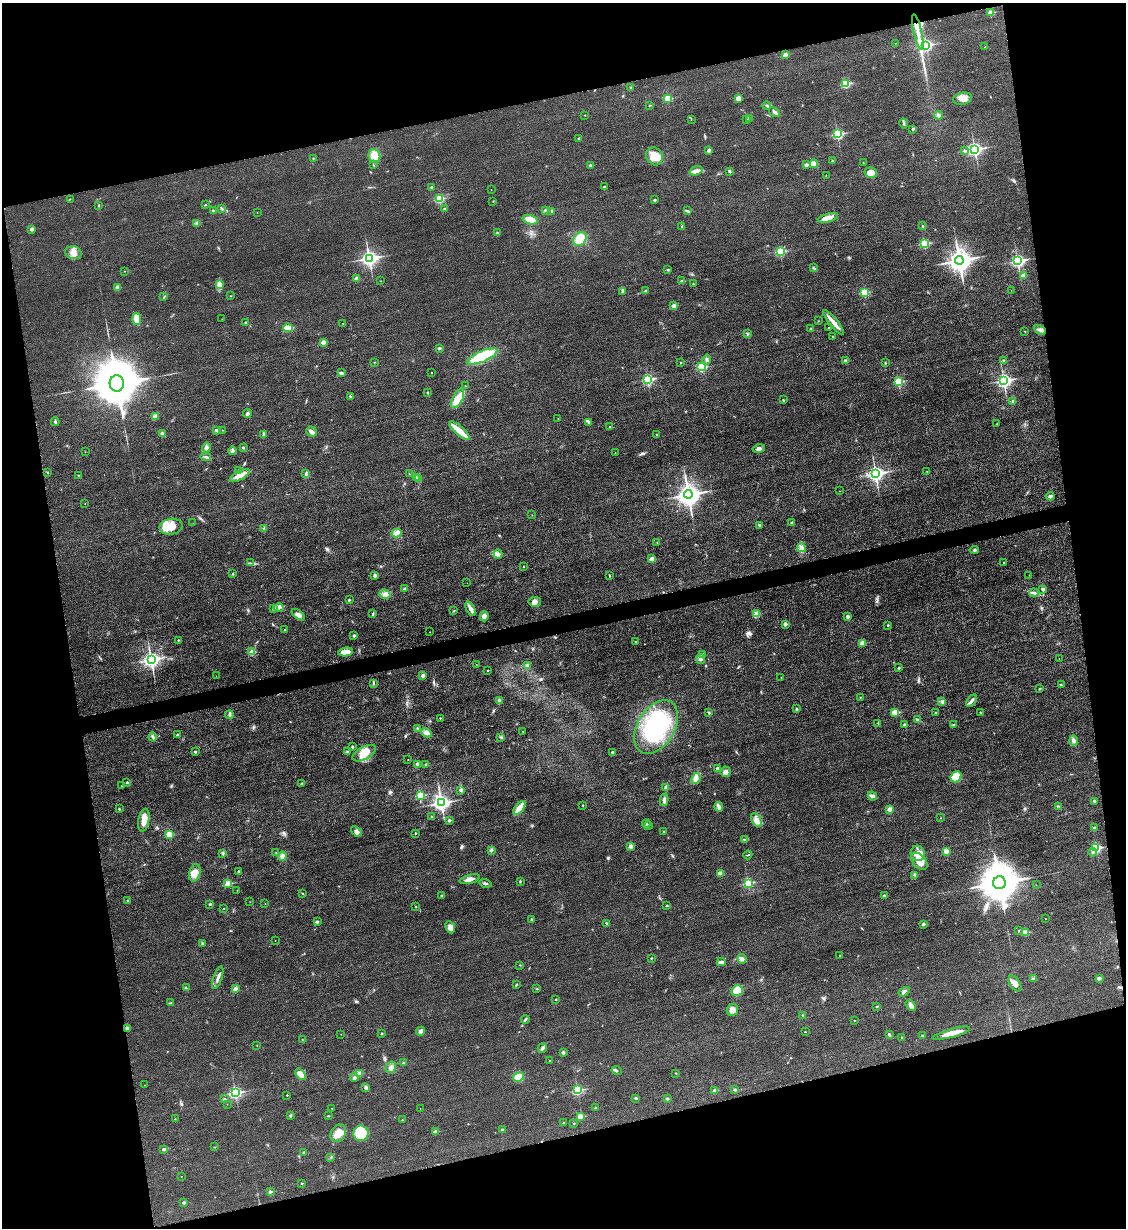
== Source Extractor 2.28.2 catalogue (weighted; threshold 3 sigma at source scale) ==
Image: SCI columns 152-4647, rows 17-4918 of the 4919 x 4934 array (HDU 1 of 3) = the unmasked area's bounding box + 8 px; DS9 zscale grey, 4 x 4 block average (1 PNG px = mean of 4 x 4 image px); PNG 1128 x 1230 px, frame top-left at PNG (2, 3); each listed source drawn as its Kron ellipse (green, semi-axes under 4 px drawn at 4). Shown black and unused: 27% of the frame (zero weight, under 3 of 4 exposures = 2% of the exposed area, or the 3 px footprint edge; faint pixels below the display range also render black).
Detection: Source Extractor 2.28.2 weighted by HDU 2 'WHT'. Background 0.0153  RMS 0.0057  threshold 0.0258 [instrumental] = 3 sigma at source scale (4.5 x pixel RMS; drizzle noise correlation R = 1.50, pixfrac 1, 0.05/0.05 arcsec/px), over >= 5 px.
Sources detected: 414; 1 inside a brighter object's white glare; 1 cosmic-ray / hot-pixel residue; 1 long thin detection or spike segment (spike, bleed or trail) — neither listed nor drawn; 11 inside a brighter listed object's ellipse — not listed separately; the other 400 listed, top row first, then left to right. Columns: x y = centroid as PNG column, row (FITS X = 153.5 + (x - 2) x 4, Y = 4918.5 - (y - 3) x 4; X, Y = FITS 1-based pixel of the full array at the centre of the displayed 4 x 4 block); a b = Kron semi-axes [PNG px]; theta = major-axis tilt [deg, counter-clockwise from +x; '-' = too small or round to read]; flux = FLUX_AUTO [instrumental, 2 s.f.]
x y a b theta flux
991 12 2 2 - 58
918 32 18 3 -77 34
895 43 2 2 - 1.1
926 45 4 2 - 430
985 47 2 2 - 2.4
785 55 2 2 - 42
845 84 2 2 - 230
631 88 3 2 - 3.6
738 98 4 3 - 17
668 99 2 2 - 110
963 99 9 6 11 27
649 105 2 2 - 1.6
767 106 4 2 - 3.8
775 112 6 3 -37 9.3
585 115 2 2 - 1.3
938 115 4 3 - 8
749 118 2 2 - 2.2
691 120 2 2 - 0.81
746 120 2 2 - 1.7
904 123 5 2 - 5.2
913 129 3 2 - 3.4
838 134 3 2 - 360
579 138 3 2 - 2.9
975 149 3 2 - 790
709 150 4 3 - 6.4
964 151 3 2 - 3.9
374 156 7 6 - 38
654 156 9 8 - 45
313 158 2 2 - 1.8
832 161 2 2 - 7.2
863 162 2 2 - 1.3
814 164 4 3 - 35
373 165 3 2 - 1.8
590 165 2 2 - 10
806 165 3 3 - 6
696 171 7 3 17 18
729 171 4 2 - 2.8
871 173 6 5 - 26
826 176 2 2 - 0.66
431 187 2 2 - 12
604 187 3 2 - 3.6
491 190 2 2 - 1.3
70 199 2 2 - 1
439 199 2 2 - 200
655 200 2 2 - 10
493 201 2 2 - 1.2
98 205 2 2 - 2
205 205 2 2 - 1.4
444 208 2 2 - 2.5
222 209 2 2 - 2.9
545 210 2 2 - 2.1
213 211 2 2 - 3.1
552 211 3 2 - 2.8
687 211 3 2 - 3.9
257 212 2 2 - 0.82
828 218 10 4 14 28
530 220 7 4 -17 33
197 223 2 2 - 2.5
923 226 2 2 - 5.2
682 227 2 2 - 1.3
32 229 2 2 - 26
497 233 3 2 - 3.2
580 239 8 6 51 72
924 243 2 2 - 250
780 251 2 2 - 250
73 253 8 6 -16 25
369 258 3 3 - 1200
959 260 4 4 - 3300
1018 261 3 2 - 650
814 268 3 2 - 3.1
668 269 3 2 - 3.1
125 271 2 2 - 2.2
1023 276 2 2 - 41
356 278 2 2 - 27
380 281 2 2 - 0.98
682 281 2 2 - 15
693 284 2 2 - 4.2
219 285 4 3 - 7.5
117 287 2 2 - 35
1011 290 2 2 - 0.66
645 291 3 2 - 4.5
622 292 2 2 - 3.1
864 292 2 2 - 200
164 296 3 2 - 2.8
230 296 2 2 - 1.5
674 306 2 2 - 36
137 319 6 4 -86 41
222 319 2 2 - 0.66
818 321 2 2 - 0.78
246 322 2 2 - 12
834 322 16 3 -51 25
343 324 2 2 - 1.8
829 327 2 2 - 2.3
288 328 5 3 - 47
811 329 3 2 - 2.2
1040 330 6 3 -26 12
1025 331 2 2 - 1.1
747 334 2 2 - 2.2
832 336 2 2 - 3.1
323 342 2 2 - 38
439 348 2 2 - 8.1
482 356 16 5 23 180
707 360 5 2 - 5.4
1004 360 2 2 - 8.1
845 361 2 2 - 16
681 362 2 2 - 2.7
374 363 2 2 - 1.4
885 363 2 2 - 2.5
701 367 4 4 - 100
431 372 2 2 - 1.6
341 373 3 2 - 7.4
648 379 3 2 - 380
1004 380 3 3 - 970
899 381 2 2 - 220
117 383 8 7 - 25000
465 386 2 2 - 1.9
427 392 2 2 - 1.8
350 397 3 2 - 2.6
458 399 10 5 63 56
783 400 3 2 - 2
1013 401 4 3 - 5.1
247 414 4 3 - 7.5
155 416 4 3 - 6.4
558 418 2 2 - 1.3
55 422 4 2 - 5.3
588 422 4 2 - 5.1
997 424 2 2 - 2.9
610 427 2 2 - 4.6
216 430 3 2 - 5.5
222 430 2 2 - 0.98
459 431 13 4 -41 45
311 432 5 4 - 11
162 434 3 3 - 6.4
263 434 4 2 - 4.6
657 435 2 2 - 5.2
243 447 2 2 - 4.2
206 448 5 3 - 8.3
759 448 6 4 14 9.6
232 451 4 3 - 6.4
85 452 2 2 - 0.93
615 453 2 2 - 0.95
206 457 5 2 - 6.4
238 470 2 2 - 1.6
927 471 2 2 - 0.85
48 473 2 2 - 1.6
876 473 3 3 - 1100
306 474 3 3 - 5.5
409 474 2 2 - 1.5
78 475 2 2 - 3
240 476 11 4 27 24
416 477 2 2 - 2.8
419 479 3 2 - 3.4
839 491 2 2 - 0.71
688 494 4 4 - 3100
1050 496 4 2 - 7.2
85 504 2 2 - 0.81
532 515 2 2 - 0.61
792 522 3 2 - 4.3
193 523 2 2 - 0.78
759 525 3 2 - 5
171 527 11 8 9 49
264 529 3 2 - 3.6
396 533 5 4 - 23
657 542 2 2 - 1.6
801 548 4 4 - 11
974 550 4 3 - 4.4
498 554 5 2 - 7.2
652 559 2 2 - 53
251 563 2 2 - 2.1
1004 563 2 2 - 2.9
523 567 2 2 - 2
233 574 2 2 - 4.2
375 575 2 2 - 26
1029 575 2 2 - 0.81
609 576 3 2 - 2.2
467 583 2 2 - 0.57
405 588 3 2 - 3.8
1043 589 2 2 - 21
1034 593 5 2 - 6.7
385 594 5 4 - 13
349 600 3 2 - 4.1
535 602 6 5 - 17
279 607 5 3 - 11
273 609 3 2 - 3.2
471 609 8 4 -64 15
454 610 3 2 - 2.4
373 614 3 2 - 3.4
756 614 4 3 - 7.7
298 615 7 3 -35 14
484 616 5 4 - 9.7
848 617 2 2 - 22
785 624 2 2 - 26
888 625 3 2 - 2.7
285 629 2 2 - 2
430 632 2 2 - 0.77
354 635 2 2 - 15
178 640 2 2 - 3.9
636 642 2 2 - 2
862 643 2 2 - 44
252 652 2 2 - 25
346 652 7 4 9 28
703 655 3 2 - 6.8
151 659 3 3 - 1300
701 659 5 4 - 9.7
1059 659 2 2 - 0.99
476 664 2 2 - 0.83
527 665 2 2 - 18
899 668 2 2 - 5.6
487 670 2 2 - 5.6
216 676 2 2 - 0.42
423 676 2 2 - 17
781 677 2 2 - 0.98
373 684 2 2 - 2
1061 685 2 2 - 2.8
1039 689 3 2 - 2.4
860 697 2 2 - 1.8
499 701 4 3 - 6.2
942 701 3 2 - 2.4
971 701 7 3 52 11
796 709 2 2 - 6.6
895 712 2 2 - 110
709 713 2 2 - 5
935 713 2 2 - 6
981 713 2 2 - 2.3
229 715 4 3 - 7
440 718 2 2 - 2.9
917 720 3 3 - 4
878 723 2 2 - 4.4
905 725 2 2 - 22
954 725 3 2 - 2.8
656 727 29 18 59 270
418 729 2 2 - 20
522 731 2 2 - 1
426 733 6 4 -27 16
177 735 2 2 - 2.5
153 737 4 3 - 5.8
501 737 3 2 - 3.5
1074 740 5 3 - 9
352 747 2 2 - 7
195 752 2 2 - 4
347 752 2 2 - 2.6
364 753 13 6 28 53
613 753 3 3 - 5.7
408 760 2 2 - 1.1
418 764 2 2 - 24
426 764 2 2 - 2.6
717 768 2 2 - 12
726 772 5 5 - 13
956 777 6 5 - 77
696 778 6 3 64 12
127 783 2 2 - 10
302 783 3 2 - 3
121 786 2 2 - 1.1
666 787 3 3 - 9.1
461 790 2 2 - 15
420 796 2 2 - 190
872 796 5 3 - 7.9
664 800 6 3 78 8.7
1094 801 3 2 - 5
441 803 3 3 - 1400
583 805 2 2 - 1.7
1058 806 2 2 - 1.6
719 807 5 2 - 7.2
519 808 8 3 51 60
119 809 2 2 - 2.8
890 809 2 2 - 45
431 817 3 2 - 2
940 818 2 2 - 0.62
144 820 11 5 80 36
449 820 2 2 - 12
756 820 7 4 -63 18
646 824 4 2 - 4.5
648 826 2 2 - 2.7
1094 828 3 2 - 2.8
357 831 6 4 -37 12
664 832 2 2 - 7.5
415 833 2 2 - 5.8
169 835 2 2 - 130
744 839 3 2 - 2.8
631 846 2 2 - 45
1096 848 3 2 - 320
491 850 3 3 - 5.6
946 851 2 2 - 61
276 852 2 2 - 1.5
1093 852 4 2 - 5.3
918 853 7 7 - 51
223 854 2 2 - 2.5
748 855 4 2 - 2.2
282 856 4 4 - 13
919 861 10 6 -49 43
238 871 2 2 - 3.8
195 873 9 5 75 26
720 873 3 2 - 4
915 875 3 2 - 3.2
470 879 10 3 13 16
520 881 3 2 - 3
485 883 6 2 -14 5.6
748 883 2 2 - 260
999 883 6 6 - 14000
228 884 2 2 - 84
1036 885 2 2 - 0.73
237 891 2 2 - 0.84
303 894 2 2 - 1.2
441 896 2 2 - 9.2
884 896 2 2 - 14
128 901 4 2 - 3.6
250 902 2 2 - 1
210 904 3 2 - 3.8
265 904 2 2 - 0.97
416 906 2 2 - 1.9
667 906 2 2 - 4.7
224 908 2 2 - 1.5
1045 919 2 2 - 0.79
532 920 3 2 - 5
317 922 4 2 - 4.6
606 923 4 2 - 4.3
923 924 2 2 - 16
450 927 6 4 -66 21
1018 931 2 2 - 2
1025 933 2 2 - 94
275 940 2 2 - 1.1
202 944 3 2 - 2.5
840 955 2 2 - 1.3
651 958 2 2 - 2.2
742 959 5 4 - 9.8
721 962 4 3 - 9.6
520 965 2 2 - 1.1
218 978 12 2 71 12
1099 978 2 2 - 22
1033 979 2 2 - 1.9
1015 983 9 5 -57 19
516 985 2 2 - 1.9
186 988 3 2 - 3.6
235 989 3 3 - 11
537 989 2 2 - 1.8
737 991 6 5 - 54
904 992 6 2 31 5.2
556 1000 2 2 - 4.1
170 1003 4 2 - 2.6
911 1005 6 3 -56 13
877 1006 2 2 - 6.9
732 1010 6 5 - 16
803 1015 2 2 - 2.3
525 1020 4 2 - 5.6
854 1020 2 2 - 1.1
127 1028 4 2 - 8.7
420 1031 5 3 - 6.9
805 1032 2 2 - 3.2
382 1033 2 2 - 7.4
951 1033 19 3 15 42
341 1034 2 2 - 1.1
889 1035 3 2 - 5.8
922 1035 2 2 - 7.3
902 1038 3 2 - 1.5
302 1040 2 2 - 2.4
257 1045 2 2 - 1.3
542 1048 5 3 - 7.3
563 1052 3 2 - 6.4
550 1061 2 2 - 1.5
404 1063 3 2 - 5
391 1067 6 5 - 14
617 1070 5 2 - 4.8
360 1073 2 2 - 11
676 1073 2 2 - 1.6
301 1074 6 3 -49 43
518 1077 6 4 27 34
354 1078 4 3 - 6.6
145 1085 2 2 - 0.71
366 1087 3 2 - 4.1
577 1090 3 2 - 330
735 1090 3 2 - 4.4
715 1091 2 2 - 26
235 1093 3 2 - 580
287 1095 2 2 - 3.6
636 1098 3 2 - 3.7
224 1099 2 2 - 6.8
667 1099 2 2 - 7.1
227 1104 2 2 - 0.67
332 1108 2 2 - 0.95
420 1108 2 2 - 0.68
595 1108 2 2 - 6.5
290 1115 3 2 - 3.4
329 1116 3 2 - 2
580 1116 2 2 - 66
175 1119 2 2 - 1.6
402 1120 2 2 - 1.7
563 1123 2 2 - 2.9
574 1123 2 2 - 1.5
502 1129 2 2 - 9.4
435 1132 2 2 - 33
338 1133 9 7 58 36
361 1133 8 7 - 92
214 1147 2 2 - 1
164 1149 2 2 - 17
304 1152 2 2 - 11
331 1157 2 2 - 1.6
181 1176 2 2 - 1.6
302 1183 2 2 - 4.4
270 1192 2 2 - 17
184 1203 3 2 - 4.3
Diffuse or blended objects may show on this block-average render without a row.